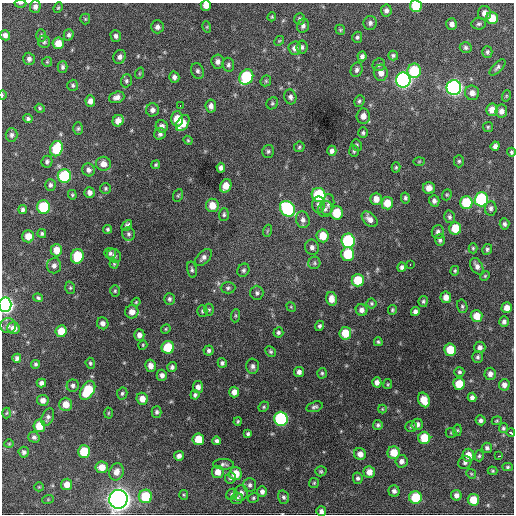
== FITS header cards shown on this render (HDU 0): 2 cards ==
NAXIS1  =                  512 / Axis length
NAXIS2  =                  512 / Axis length

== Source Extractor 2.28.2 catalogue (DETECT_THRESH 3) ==
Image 512 x 512 px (HDU 0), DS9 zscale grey, 1 PNG px = 1 image px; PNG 516 x 516 px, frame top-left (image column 1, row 512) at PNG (2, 3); each listed source drawn as its Kron ellipse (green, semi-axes under 4 px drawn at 4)
Background 1500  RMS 36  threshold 108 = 3 sigma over >= 5 px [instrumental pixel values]
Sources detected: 291; all 291 listed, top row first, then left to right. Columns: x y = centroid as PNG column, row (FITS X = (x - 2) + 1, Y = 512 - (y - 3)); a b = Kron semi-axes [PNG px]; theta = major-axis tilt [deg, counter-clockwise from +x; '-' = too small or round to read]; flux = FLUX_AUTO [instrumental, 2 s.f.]
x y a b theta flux
20 3 6 3 1 3.0e+03
206 5 5 5 - 2.1e+04
416 6 6 6 - 7.3e+04
35 7 6 5 - 9.3e+03
58 8 5 4 - 2.9e+03
386 11 6 5 - 8.5e+03
484 13 7 6 - 1.2e+04
272 17 4 3 - 2.5e+03
492 18 6 6 - 4.3e+04
85 19 5 5 - 3.0e+03
300 19 6 5 - 5.9e+03
370 23 7 6 - 7.4e+03
452 24 6 5 - 1.1e+04
479 24 7 5 6 5.2e+03
303 26 7 6 - 7.2e+03
157 27 6 6 - 9.7e+03
207 27 5 3 - 2.4e+03
340 30 5 4 - 3.0e+03
5 35 5 5 - 9.9e+03
69 35 5 5 - 5.8e+03
41 36 6 5 - 4.7e+03
116 36 6 5 - 7.0e+03
357 37 5 5 - 4.6e+03
279 41 5 4 - 2.6e+03
44 42 6 6 - 5.0e+03
58 43 6 5 - 3.0e+04
302 47 6 5 - 5.3e+03
295 48 6 6 - 1.4e+04
466 48 6 5 - 5.8e+03
487 52 6 5 - 5.1e+03
393 55 5 5 - 4.4e+03
362 56 5 4 - 6.7e+03
120 57 7 6 - 9.5e+03
29 59 6 5 - 7.7e+03
47 62 5 5 - 2.7e+03
218 62 7 6 - 1.0e+04
228 65 7 6 - 5.7e+03
379 65 6 6 - 5.3e+03
63 67 6 5 - 5.7e+03
497 67 10 5 45 6.1e+03
357 70 7 6 - 7.2e+03
197 71 8 6 -67 6.9e+03
414 71 7 6 - 1.1e+05
140 73 6 3 71 2.3e+03
381 73 8 7 - 1.6e+04
174 77 5 5 - 7.8e+03
246 77 8 6 60 1.8e+05
403 80 7 7 - 7.9e+05
126 81 6 5 - 5.0e+03
266 81 6 5 - 3.5e+03
73 85 6 5 - 4.6e+03
454 88 7 7 - 7.6e+05
472 93 7 7 - 1.5e+04
2 95 5 3 - 2.2e+03
506 96 6 3 72 2.4e+03
117 97 8 5 18 1.1e+04
290 97 7 6 - 7.6e+03
90 101 5 5 - 1.4e+04
359 101 6 5 - 4.4e+03
272 103 6 5 - 4.1e+03
180 106 2 2 - 4.0e+03
211 106 6 5 - 1.0e+04
40 108 5 4 - 2.9e+03
152 110 6 6 - 9.5e+03
492 110 6 5 - 2.1e+04
501 111 6 6 - 1.2e+04
363 116 7 6 - 1.7e+04
28 119 5 4 - 5.3e+03
177 119 7 6 - 5.2e+04
118 121 6 5 - 2.0e+04
183 123 9 5 57 3.8e+04
162 126 6 6 - 1.1e+04
488 127 5 5 - 3.5e+03
78 129 6 5 - 4.2e+03
363 133 5 4 - 4.3e+03
160 134 6 5 - 6.7e+03
11 135 7 6 - 7.4e+03
188 140 4 4 - 2.7e+03
357 145 6 5 - 4.0e+03
495 146 4 4 - 8.7e+03
299 147 5 5 - 3.7e+03
56 149 8 6 69 1.0e+05
268 151 6 6 - 5.1e+03
332 151 5 4 - 9.0e+03
354 151 6 5 - 3.6e+03
511 152 4 3 - 3.9e+03
419 161 5 3 - 2.4e+03
459 161 6 5 - 4.3e+03
47 162 6 5 - 6.0e+03
103 164 7 7 - 1.7e+04
156 165 4 3 - 3.1e+03
396 167 5 4 - 3.2e+03
221 168 5 4 - 7.9e+03
89 170 6 6 - 8.5e+03
64 176 7 6 - 1.6e+05
50 185 6 5 - 6.5e+03
226 186 7 5 61 2.8e+04
106 188 5 5 - 3.7e+03
429 188 6 6 - 1.8e+04
89 192 5 5 - 9.8e+03
72 195 5 4 - 3.2e+03
178 195 6 5 - 3.3e+03
319 195 7 7 - 1.6e+05
447 195 6 4 69 3.2e+03
405 198 5 4 - 4.9e+03
376 199 6 5 - 1.8e+04
481 199 7 6 - 2.3e+05
434 201 6 5 - 7.5e+03
466 202 6 6 - 9.3e+04
387 203 6 6 - 3.6e+04
212 205 7 6 - 3.1e+04
318 205 8 6 -87 9.3e+03
328 205 11 6 80 9.3e+03
43 207 6 6 - 1.3e+05
491 208 7 5 85 7.0e+03
23 209 4 4 - 6.2e+03
287 209 8 7 - 2.3e+05
325 209 8 7 - 8.3e+03
337 213 6 6 - 6.2e+04
224 214 6 5 - 4.3e+03
449 217 6 5 - 5.6e+03
370 219 9 6 -46 1.5e+04
303 220 8 7 - 9.8e+03
504 224 5 5 - 5.7e+03
127 225 6 3 48 1.5e+04
455 228 6 6 - 6.3e+04
108 229 4 4 - 4.1e+03
267 231 6 3 71 2.8e+03
438 232 7 6 - 8.5e+03
42 233 4 4 - 4.3e+03
128 234 7 6 - 5.4e+03
28 236 6 6 - 2.9e+04
323 236 6 6 - 4.1e+04
440 240 6 5 - 5.8e+03
348 241 7 6 - 2.3e+05
312 247 8 6 -69 8.6e+03
473 248 5 4 - 3.0e+03
487 249 5 5 - 4.5e+03
56 250 6 6 - 2.9e+04
110 253 6 5 - 5.4e+03
348 254 6 6 - 9.5e+04
77 256 7 6 - 9.9e+04
114 256 7 6 - 6.9e+03
203 258 10 6 45 9.3e+03
314 263 6 6 - 4.6e+03
114 264 4 4 - 3.1e+03
410 264 3 2 - 2.4e+03
54 266 8 7 - 9.8e+03
477 266 9 5 -61 1.1e+04
402 267 4 4 - 6.2e+03
192 270 8 5 -78 5.6e+03
243 270 7 5 61 5.3e+03
455 271 5 4 - 3.0e+03
485 276 5 4 - 2.9e+03
358 280 6 6 - 6.9e+04
70 288 6 5 - 3.6e+03
228 288 7 5 1 5.3e+03
115 291 6 5 - 3.5e+03
257 293 7 6 - 6.4e+03
446 297 5 5 - 1.6e+04
38 298 5 4 - 4.4e+03
169 299 6 5 - 5.3e+03
332 299 7 5 -74 1.9e+04
423 301 5 4 - 4.2e+03
136 302 4 4 - 2.9e+03
371 303 5 5 - 3.8e+03
5 305 7 6 - 8.3e+05
462 306 7 5 -75 4.3e+03
291 307 5 4 - 2.4e+03
507 308 5 5 - 1.9e+04
209 310 6 4 89 3.7e+03
362 310 6 5 - 1.1e+04
392 310 5 4 - 3.2e+03
202 311 6 5 - 3.9e+03
132 312 6 6 - 1.8e+04
415 312 5 4 - 8.0e+03
235 316 7 4 84 3.2e+03
477 316 6 6 - 3.4e+04
504 322 5 5 - 7.3e+03
103 323 6 5 - 1.0e+04
8 326 8 7 - 7.8e+03
320 326 5 4 - 5.0e+03
14 328 6 6 - 2.0e+04
166 329 5 4 - 2.7e+03
61 331 6 5 - 4.0e+04
278 332 5 4 - 4.8e+03
345 333 6 6 - 4.5e+04
139 335 5 5 - 1.2e+04
378 342 4 4 - 3.7e+03
143 345 5 4 - 2.5e+03
168 347 6 6 - 7.7e+04
480 347 6 5 - 9.2e+03
209 350 5 5 - 5.3e+03
450 350 6 6 - 5.7e+04
271 352 6 4 -44 4.3e+03
478 357 6 5 - 5.1e+03
17 358 4 4 - 5.9e+03
90 363 5 4 - 4.1e+03
222 363 5 4 - 5.6e+03
36 364 4 4 - 4.6e+03
151 366 6 5 - 1.6e+04
253 366 7 6 - 8.4e+03
172 367 5 5 - 6.6e+03
299 372 5 5 - 9.7e+03
459 372 5 5 - 4.4e+03
322 373 5 4 - 3.8e+03
490 374 6 5 - 1.2e+04
162 375 5 5 - 9.2e+03
377 382 5 4 - 1.1e+04
41 383 5 4 - 8.5e+03
388 384 5 4 - 2.8e+03
459 384 6 6 - 4.9e+04
504 385 6 5 - 1.2e+04
73 386 6 6 - 6.7e+03
198 387 6 5 - 1.1e+04
88 390 10 6 59 1.0e+05
234 392 5 5 - 1.4e+04
122 393 6 5 - 4.9e+03
195 395 5 4 - 5.1e+03
472 397 5 4 - 7.9e+03
142 399 6 5 - 2.2e+04
43 400 6 5 - 1.3e+04
424 400 7 5 -64 4.3e+04
66 404 6 6 - 2.7e+04
264 407 5 4 - 3.5e+03
314 407 8 5 15 5.5e+03
382 409 4 4 - 2.3e+03
157 412 5 5 - 5.4e+03
7 413 5 3 - 2.3e+03
108 413 5 3 - 2.4e+03
48 417 9 5 68 8.0e+03
281 419 7 6 - 3.2e+05
481 420 5 5 - 6.8e+03
238 421 4 3 - 3.2e+03
497 421 5 4 - 2.9e+03
417 424 6 5 - 9.6e+03
378 425 5 5 - 5.1e+03
39 426 6 6 - 4.3e+04
411 427 6 5 - 4.8e+03
503 428 5 4 - 4.1e+03
457 430 6 4 84 3.1e+03
451 433 5 5 - 3.1e+03
511 433 4 3 - 9.4e+03
248 434 4 4 - 4.8e+03
34 437 6 5 - 6.4e+03
424 438 6 6 - 6.6e+04
198 439 6 5 - 4.7e+04
217 441 4 4 - 6.0e+03
9 444 4 4 - 2.5e+03
487 448 5 5 - 6.3e+03
24 452 5 5 - 7.0e+03
84 452 6 6 - 7.7e+04
394 453 6 6 - 4.3e+04
360 454 6 6 - 1.7e+04
468 455 6 6 - 2.6e+04
179 456 5 5 - 9.8e+03
479 456 5 4 - 4.0e+03
499 456 3 2 - 3.9e+03
401 461 6 6 - 9.6e+03
465 462 7 6 - 6.3e+03
223 464 10 5 -2 6.6e+03
102 467 6 6 - 2.7e+04
508 467 5 4 - 3.5e+03
321 471 5 5 - 3.6e+03
493 471 5 3 - 2.8e+03
116 472 9 7 70 1.8e+04
218 472 6 5 - 2.0e+04
369 472 6 5 - 1.9e+04
235 474 6 6 - 3.7e+04
471 474 5 4 - 2.9e+03
230 478 6 5 - 5.0e+03
358 478 5 5 - 5.3e+03
314 483 5 5 - 3.1e+03
67 484 5 5 - 2.1e+04
250 485 7 6 - 6.7e+03
39 487 5 4 - 2.7e+03
394 491 5 5 - 8.2e+03
262 492 5 5 - 8.7e+03
241 493 8 7 - 1.3e+04
232 494 6 5 - 4.4e+03
184 495 5 4 - 2.9e+03
456 495 5 5 - 1.0e+04
145 496 7 6 - 8.4e+04
284 497 7 5 -71 5.5e+03
415 497 6 6 - 8.9e+04
237 498 6 5 - 6.2e+03
253 498 6 4 34 3.4e+03
48 499 6 4 19 2.5e+03
118 499 9 9 - 2.3e+06
473 500 6 5 - 4.5e+04
321 511 5 5 - 7.5e+03
At the frame edge (FLAGS 8, measured only in part): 7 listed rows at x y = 20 3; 206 5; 416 6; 2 95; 511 152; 5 305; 511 433